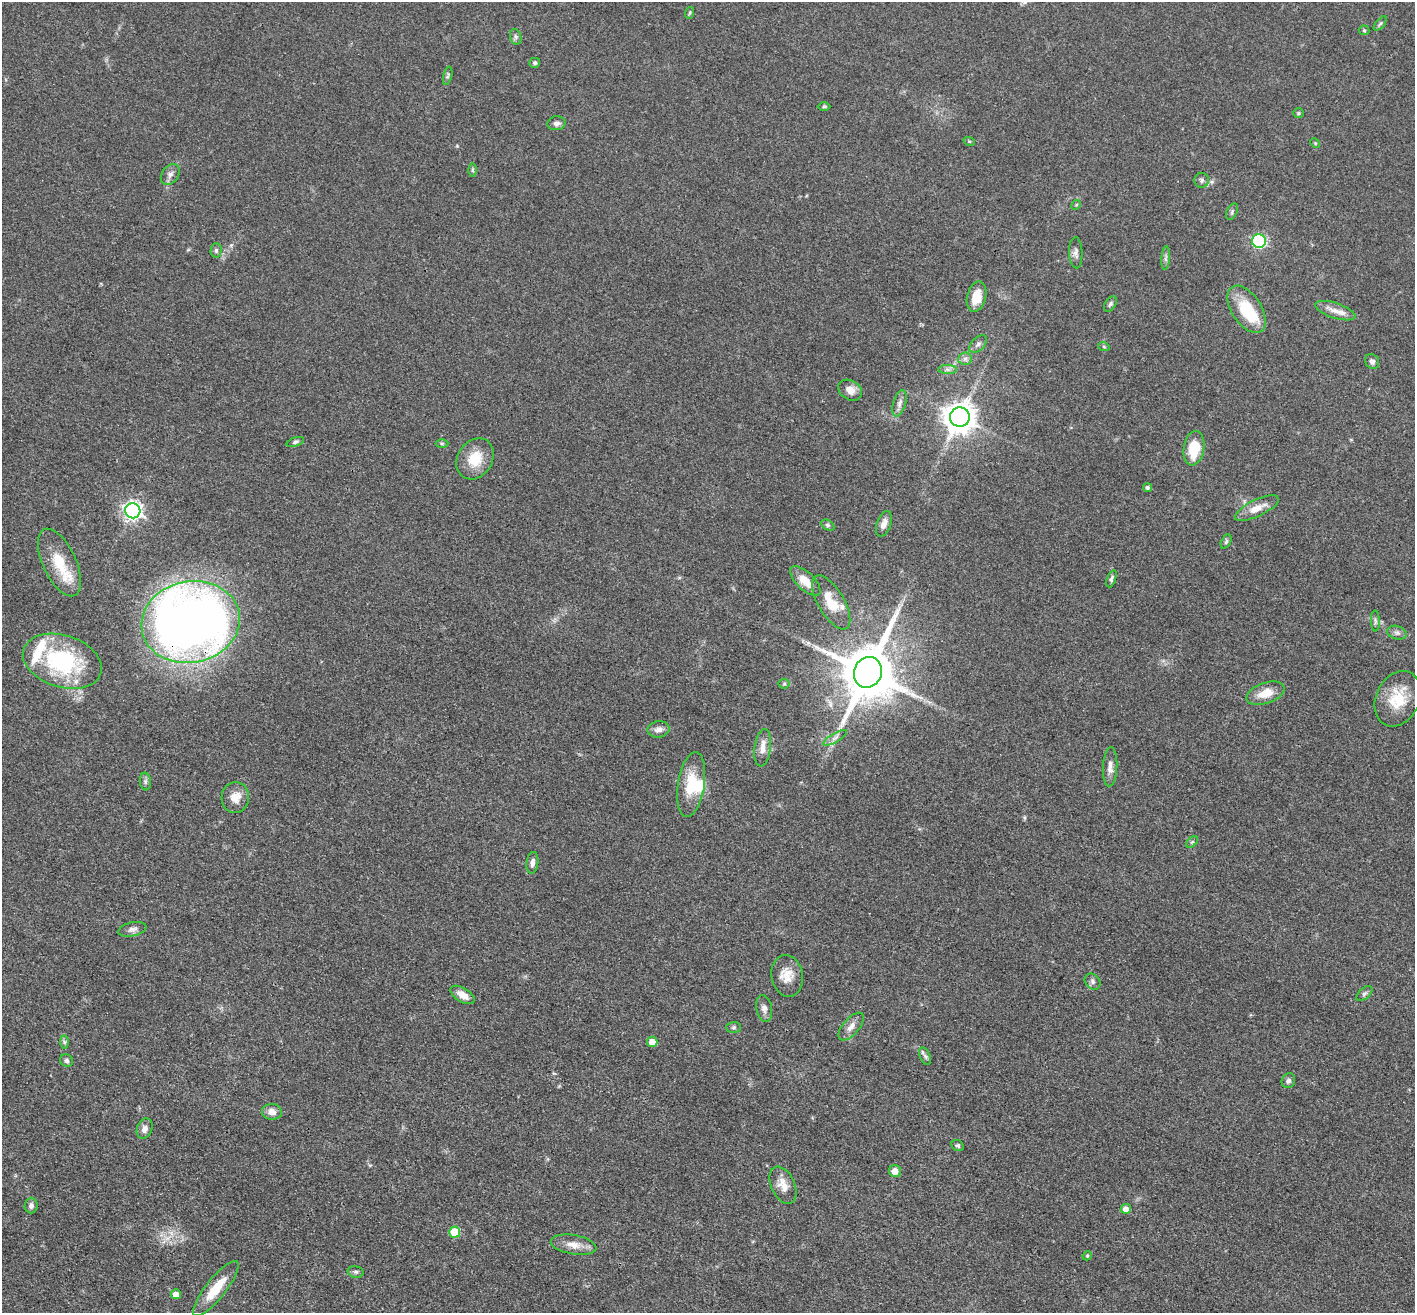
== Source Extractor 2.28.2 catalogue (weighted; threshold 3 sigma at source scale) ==
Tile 7 of 4 x 4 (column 3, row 2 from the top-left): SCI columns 2827-4239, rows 2901-4211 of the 5653 x 5665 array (HDU 1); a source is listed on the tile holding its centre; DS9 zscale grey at full resolution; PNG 1417 x 1315 px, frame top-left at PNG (2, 2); each listed source drawn as its Kron ellipse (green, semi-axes under 4 px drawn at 4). Shown black and unused: <1% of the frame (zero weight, under 3 of 4 exposures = <1% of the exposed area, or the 3 px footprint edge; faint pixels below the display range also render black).
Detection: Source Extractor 2.28.2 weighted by HDU 2 'WHT'; one run over the whole footprint, this tile lists its part. Background 0.0503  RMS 0.0048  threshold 0.0214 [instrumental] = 3 sigma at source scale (4.5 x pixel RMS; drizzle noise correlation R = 1.50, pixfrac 1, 0.05/0.05 arcsec/px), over >= 5 px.
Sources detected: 94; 2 inside a brighter object's white glare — neither listed nor drawn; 3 inside a brighter listed object's ellipse — not listed separately; the other 89 listed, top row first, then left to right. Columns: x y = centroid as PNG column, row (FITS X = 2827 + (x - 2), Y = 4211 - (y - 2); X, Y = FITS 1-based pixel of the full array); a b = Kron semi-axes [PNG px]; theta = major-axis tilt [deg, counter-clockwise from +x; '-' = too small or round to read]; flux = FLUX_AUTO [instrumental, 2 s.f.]
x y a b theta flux
689 13 6 3 70 0.59
1380 24 8 4 48 0.82
1364 30 5 5 - 0.64
516 37 8 5 -73 1.2
535 63 5 5 - 0.96
448 76 9 3 77 0.86
824 107 6 4 1 0.64
1299 113 5 4 - 0.61
556 123 9 7 9 1.7
969 141 6 3 -18 0.56
1315 143 5 4 - 0.53
472 170 6 4 -89 0.69
170 174 11 8 55 2.2
1202 180 7 7 - 1.4
1076 205 5 4 - 0.54
1232 212 8 5 65 0.99
1259 241 7 7 - 63
216 250 7 5 89 1.1
1076 253 15 6 -88 2.1
1166 258 12 4 86 1.3
976 297 15 9 76 8.4
1110 304 8 5 57 1.1
1247 309 26 15 -57 20
1335 311 21 7 -18 4
978 344 10 6 45 1.6
1104 347 6 3 -20 0.5
965 359 7 6 - 1.5
1372 361 8 6 -55 1.6
948 370 9 4 -1 1.4
850 390 13 9 -32 4.1
899 403 14 6 74 2.3
960 417 10 10 - 710
295 442 9 4 17 1
442 443 6 4 0 0.67
1194 448 17 10 80 14
475 459 22 17 56 12
1147 488 4 4 - 1.1
1257 508 24 8 25 6
133 511 8 7 - 180
884 524 13 7 70 2.8
828 525 7 5 -27 0.9
1226 541 7 4 63 0.96
59 562 36 16 -65 17
1111 579 9 4 70 1.1
805 581 19 8 -44 7.1
831 602 30 13 -59 12
1375 621 10 4 -89 1.1
191 622 49 41 11 470
1397 633 10 6 -16 1.6
62 661 40 26 -18 52
868 672 15 13 68 3300
784 684 5 5 - 0.68
1265 693 20 10 19 7.4
1398 699 29 21 65 16
658 729 11 8 8 2.7
835 738 14 4 30 1.9
763 748 19 8 83 4.1
1110 767 19 7 87 3.2
145 781 9 5 -85 1.2
691 785 33 13 81 14
235 797 15 14 - 6.1
1192 842 7 4 44 0.74
532 863 11 6 83 2
132 929 14 7 12 2.2
787 976 21 15 -80 7.2
1093 982 9 7 -48 1.5
1364 994 10 5 42 1.1
462 995 13 7 -31 4.4
764 1008 13 8 -80 2.5
734 1027 7 5 1 0.93
851 1027 17 8 49 3.6
64 1042 7 4 -90 0.95
652 1042 5 5 - 5.4
925 1056 9 5 -67 1.2
66 1061 7 6 - 1.1
1288 1081 7 6 - 1.5
272 1112 10 8 -5 3.7
145 1129 10 7 68 2.8
958 1146 6 5 - 0.89
895 1171 6 6 - 4.1
783 1185 20 11 -64 5.9
31 1206 8 6 86 2
1126 1209 5 5 - 3.5
455 1232 5 5 - 16
574 1245 23 9 -9 5.7
1087 1256 5 3 - 0.48
356 1272 8 6 -13 1.1
216 1289 34 10 51 13
176 1294 5 5 - 3.2
Overlapping masked pixels (flux is a lower limit): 1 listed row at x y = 191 622